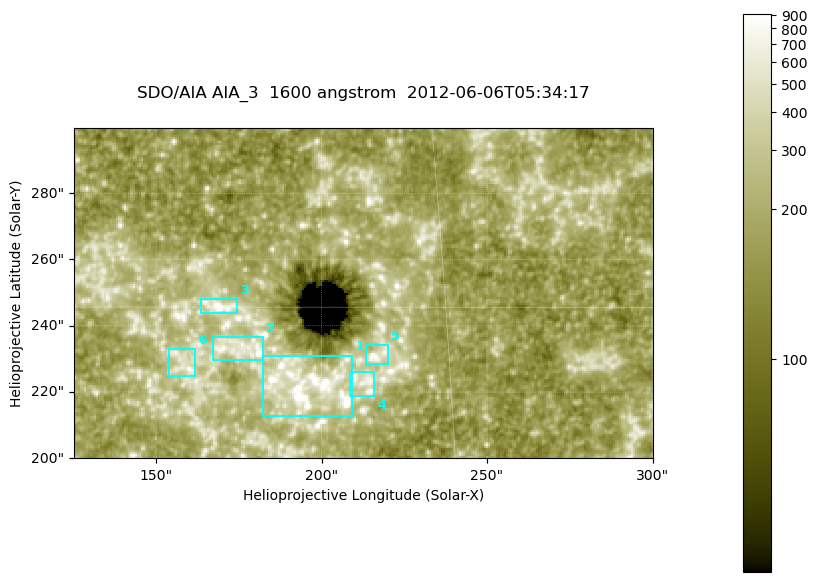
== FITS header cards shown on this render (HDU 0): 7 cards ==
TELESCOP= 'SDO/AIA '
INSTRUME= 'AIA_3   '
WAVELNTH=                 1600
WAVEUNIT= 'angstrom'
DATE-OBS= '2012-06-06T05:34:17.13'
CTYPE1  = 'HPLN-TAN'
CTYPE2  = 'HPLT-TAN'

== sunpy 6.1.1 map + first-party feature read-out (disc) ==
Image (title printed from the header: SDO/AIA AIA_3  1600 angstrom  2012-06-06T05:34:17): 287 x 164 px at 0.609 arcsec/px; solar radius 946 arcsec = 1552 px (partial field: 0.6% of the solar disc is inside the frame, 100% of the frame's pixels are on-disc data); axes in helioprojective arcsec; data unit not stated in the header (colour bar unlabelled)
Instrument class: DISC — disc imager (sunpy class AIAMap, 1600 A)
Bright regions (active regions / flare kernels): reference = the on-disc median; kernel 3 px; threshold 5 sigma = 313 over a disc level ~178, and >= 1.15x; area >= 47 px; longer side >= 3 px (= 1.8 arcsec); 6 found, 6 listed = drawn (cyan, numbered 1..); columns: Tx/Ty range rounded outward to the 2 arcsec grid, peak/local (2 s.f.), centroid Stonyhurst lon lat
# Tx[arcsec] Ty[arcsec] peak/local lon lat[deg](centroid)
1 182..210 212..232 11 +12 +14
2 166..184 230..238 5.8 +11 +14
3 162..176 244..248 8.1 +11 +15
4 208..216 218..226 4.6 +13 +14
5 212..220 228..234 5 +14 +14
6 154..162 224..234 4 +10 +14